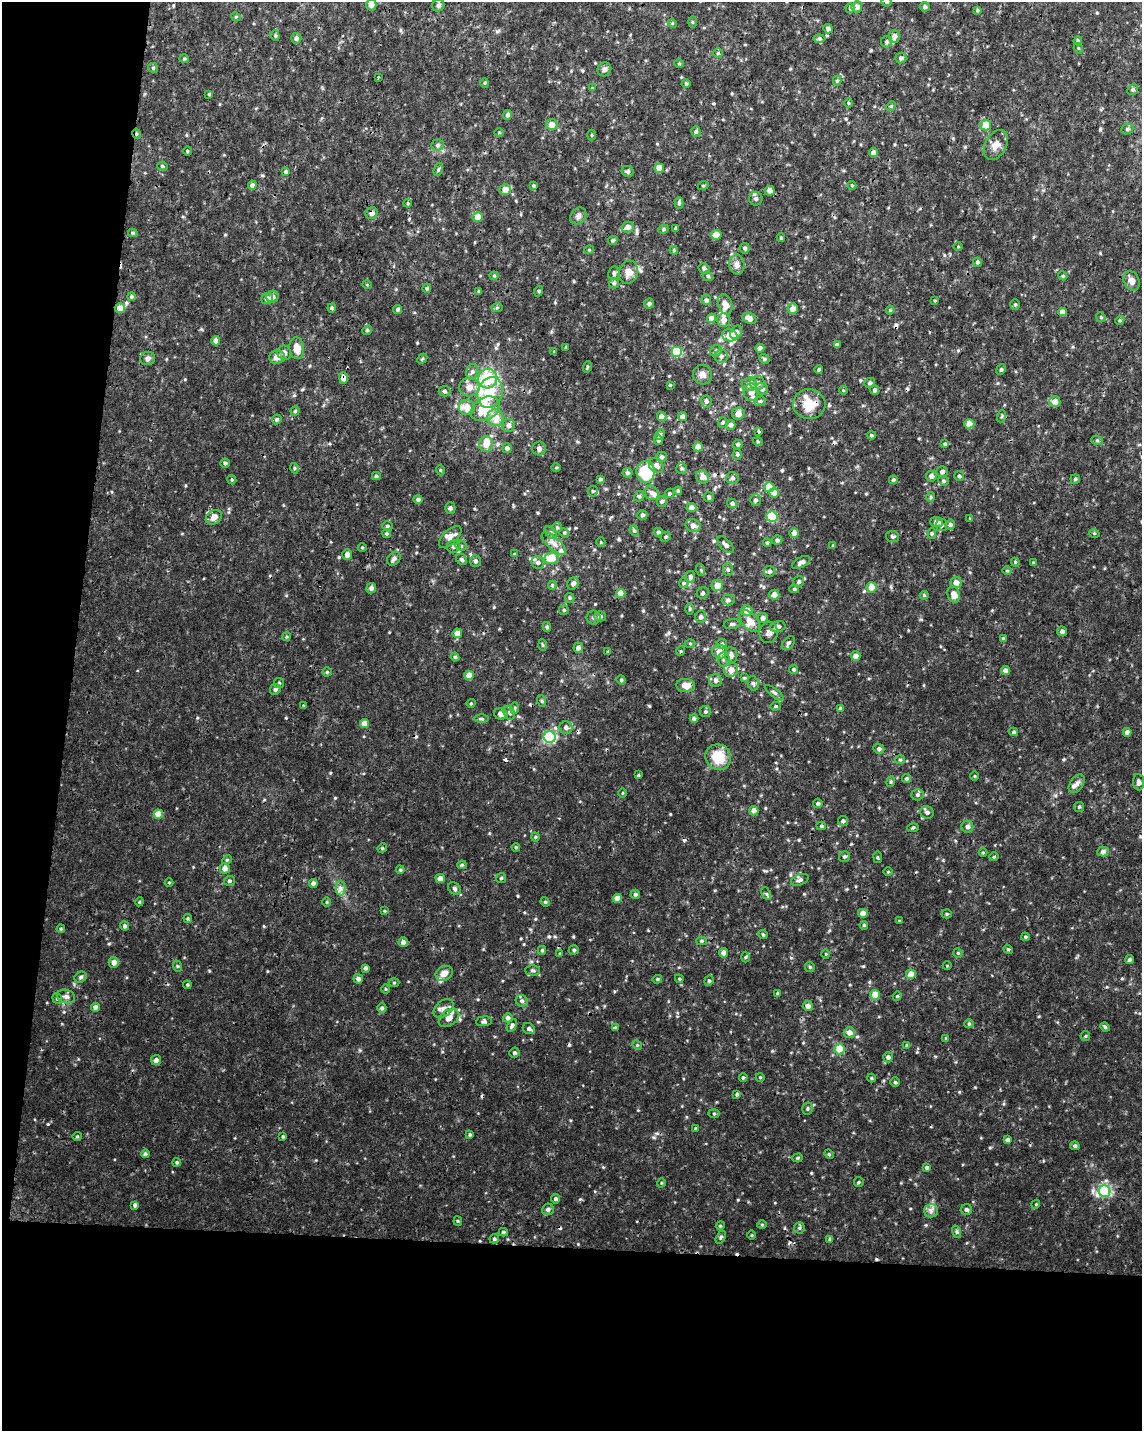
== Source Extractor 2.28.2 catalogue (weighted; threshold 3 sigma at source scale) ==
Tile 9 of 4 x 3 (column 1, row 3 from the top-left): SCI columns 1-1140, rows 227-1655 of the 4567 x 4797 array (HDU 1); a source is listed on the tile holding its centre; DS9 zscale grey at full resolution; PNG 1144 x 1433 px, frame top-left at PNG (2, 2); each listed source drawn as its Kron ellipse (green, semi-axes under 4 px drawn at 4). Shown black and unused: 19% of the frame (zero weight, under 3 of 4 exposures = <1% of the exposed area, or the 3 px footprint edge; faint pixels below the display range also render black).
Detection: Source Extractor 2.28.2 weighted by HDU 2 'WHT'; one run over the whole footprint, this tile lists its part. Background 0.00875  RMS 0.0019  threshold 0.00841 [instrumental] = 3 sigma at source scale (4.5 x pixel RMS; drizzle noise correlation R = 1.50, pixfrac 1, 0.0396/0.0396 arcsec/px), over >= 5 px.
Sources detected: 504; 14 cosmic-ray / hot-pixel residue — neither listed nor drawn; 17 inside a brighter listed object's ellipse — not listed separately; the other 473 listed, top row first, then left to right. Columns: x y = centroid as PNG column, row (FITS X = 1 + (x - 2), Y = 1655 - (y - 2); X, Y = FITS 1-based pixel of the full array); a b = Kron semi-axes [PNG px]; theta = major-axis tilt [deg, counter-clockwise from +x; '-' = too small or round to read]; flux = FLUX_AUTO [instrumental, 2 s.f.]
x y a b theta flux
887 2 5 5 - 0.31
371 5 6 5 - 1.2
438 5 6 6 - 0.4
857 7 5 5 - 1
925 7 5 5 - 0.36
850 8 5 4 - 0.31
977 10 4 3 - 0.2
236 17 5 4 - 0.18
692 22 6 4 -89 0.21
672 23 5 3 - 0.18
828 29 5 4 - 0.5
275 36 5 4 - 0.23
894 36 6 5 - 0.75
296 38 5 5 - 0.58
819 39 6 4 1 0.29
1078 41 5 4 - 0.24
887 42 6 5 - 0.41
1078 48 5 3 - 0.16
718 53 4 4 - 0.21
901 58 5 5 - 0.46
184 59 5 4 - 0.24
679 63 5 3 - 0.17
153 68 5 4 - 0.24
604 69 7 6 - 0.48
378 77 3 3 - 0.21
837 80 5 4 - 0.28
485 83 4 4 - 0.2
686 84 4 4 - 0.2
592 88 4 4 - 0.16
1133 90 6 5 - 0.3
209 94 4 4 - 0.22
848 103 5 3 - 0.2
891 106 5 4 - 0.23
508 115 5 4 - 0.41
552 125 5 5 - 1.4
986 125 5 5 - 2.4
1127 129 6 5 - 0.34
696 132 5 4 - 0.36
499 133 5 3 - 0.16
137 134 5 4 - 0.26
592 135 5 3 - 0.18
437 145 6 5 - 0.4
996 145 16 10 60 1.5
187 151 5 3 - 0.18
873 153 4 4 - 0.81
162 166 5 4 - 0.29
659 168 4 4 - 2.1
438 169 7 4 70 0.25
628 171 6 5 - 0.44
285 172 4 4 - 0.29
252 185 4 4 - 0.54
852 185 4 4 - 0.18
533 186 4 4 - 0.26
703 186 5 3 - 0.17
505 189 6 5 - 2
770 191 5 4 - 1.3
756 199 7 6 - 0.51
408 203 4 3 - 0.17
679 203 6 4 -89 0.3
371 213 6 5 - 0.56
578 216 9 7 51 0.63
478 217 5 5 - 1.8
628 227 6 5 - 0.87
675 228 3 3 - 0.24
663 229 5 4 - 0.27
133 233 4 4 - 0.28
716 235 5 5 - 1.5
781 238 4 4 - 0.2
613 240 5 4 - 0.35
958 247 5 3 - 0.15
745 248 5 5 - 0.36
589 250 5 3 - 0.15
674 250 4 4 - 0.2
977 262 4 4 - 0.31
737 265 10 7 -87 0.86
704 268 5 5 - 0.47
628 272 12 9 74 1.6
614 273 7 5 81 0.45
494 276 4 4 - 0.24
708 276 5 4 - 0.28
1063 276 4 3 - 0.17
1132 281 10 7 -63 1.1
614 283 5 5 - 0.34
367 285 5 3 - 0.15
427 288 4 4 - 0.29
479 291 4 3 - 0.19
539 291 5 3 - 0.18
132 297 4 4 - 0.3
273 297 6 6 - 0.63
267 298 6 5 - 0.94
706 300 5 4 - 0.45
935 300 4 3 - 0.15
649 304 5 5 - 0.46
725 304 10 7 -71 1.7
1015 304 5 4 - 0.27
120 308 5 5 - 1.8
332 308 4 4 - 0.28
497 308 5 4 - 0.22
398 309 4 4 - 0.37
793 309 5 5 - 1.1
890 310 4 4 - 0.19
1062 312 4 4 - 1.2
1101 317 5 4 - 0.26
711 318 4 4 - 1.3
749 318 7 5 -27 1.1
723 320 7 6 - 1.1
1120 320 5 3 - 0.21
367 330 5 4 - 0.26
736 332 7 5 55 0.96
730 335 8 6 -15 2.1
216 341 5 4 - 0.72
837 345 4 4 - 0.56
566 347 3 3 - 0.21
297 348 11 7 -82 1.8
760 348 4 4 - 0.63
716 351 6 5 - 0.4
554 352 4 3 - 0.17
677 352 5 5 - 8.4
284 353 7 6 - 0.75
721 356 6 6 - 0.57
277 357 8 6 5 1.2
148 358 7 6 - 0.55
422 359 6 4 44 0.23
764 359 5 4 - 0.25
587 367 6 3 72 0.19
819 369 4 3 - 0.22
1001 370 5 4 - 0.26
472 372 8 6 74 0.51
702 375 10 9 - 0.9
343 378 6 4 -89 1.6
488 379 10 9 - 7.6
757 383 7 7 - 0.92
870 383 5 5 - 0.36
749 384 7 7 - 0.99
670 385 3 3 - 0.15
469 387 10 9 - 1.4
762 389 6 5 - 0.57
843 390 4 3 - 0.16
875 390 4 4 - 0.49
444 391 6 5 - 0.37
490 392 15 12 71 4.3
751 392 8 7 - 1.6
706 401 6 5 - 0.46
760 401 6 4 21 0.26
1055 402 5 5 - 1.2
809 404 16 15 - 3.6
467 407 8 7 - 1.7
485 409 16 11 29 4.9
295 411 4 4 - 0.25
738 414 6 6 - 1.1
682 416 4 4 - 0.57
1002 416 6 4 71 0.24
662 417 5 4 - 1.1
495 418 8 8 - 2.2
277 419 5 4 - 0.33
723 422 5 5 - 0.28
969 424 5 4 - 2.7
509 425 7 6 - 0.71
731 425 5 5 - 0.6
759 431 4 3 - 0.21
660 434 6 4 63 0.32
871 435 4 3 - 0.24
658 440 5 4 - 0.37
1097 440 6 4 -19 0.26
758 442 5 3 - 0.18
486 444 7 7 - 1.9
738 444 4 4 - 0.37
945 444 4 4 - 0.28
698 447 4 4 - 1.5
507 448 5 5 - 0.5
539 448 7 6 - 0.72
737 454 5 4 - 0.3
662 457 5 5 - 0.39
225 463 4 4 - 0.29
656 466 8 6 -52 0.78
556 467 5 3 - 0.19
294 468 5 3 - 0.2
682 468 5 5 - 0.32
440 470 5 3 - 0.17
646 472 11 9 88 7.8
942 472 6 5 - 0.5
627 473 5 5 - 0.41
376 476 4 4 - 0.27
931 476 5 5 - 0.69
959 476 5 4 - 0.32
702 477 7 6 - 1.1
733 478 6 6 - 0.43
600 479 4 4 - 0.3
1075 479 5 4 - 0.25
232 480 5 3 - 0.2
893 480 4 4 - 0.28
943 481 5 4 - 0.27
769 487 5 5 - 4
593 491 5 5 - 0.28
678 491 4 4 - 0.2
652 493 7 6 - 0.62
669 493 5 4 - 0.25
774 493 5 4 - 1.8
639 496 5 5 - 0.28
709 497 5 5 - 0.29
931 497 4 4 - 0.23
418 499 5 4 - 0.45
755 500 5 5 - 0.38
662 501 5 5 - 0.29
732 503 5 4 - 0.43
450 508 5 5 - 0.43
691 508 5 4 - 0.76
642 515 5 5 - 0.36
772 516 5 5 - 7.7
214 517 8 6 34 1.1
970 519 4 4 - 0.17
936 522 6 5 - 0.75
942 525 6 5 - 0.38
950 525 5 5 - 0.45
387 526 5 4 - 0.26
693 526 8 6 -19 0.97
557 528 5 4 - 0.27
634 531 5 4 - 0.24
551 532 7 5 -47 0.4
658 532 4 4 - 0.28
564 533 5 4 - 0.28
794 533 5 5 - 0.74
1094 533 5 3 - 0.18
387 534 4 4 - 0.25
932 534 5 4 - 0.26
893 536 6 5 - 0.38
450 537 14 7 43 1.2
666 537 5 4 - 0.27
777 540 5 4 - 0.37
601 542 5 4 - 0.21
554 543 15 6 -42 1.1
767 543 4 4 - 0.25
725 545 10 5 -47 0.63
454 546 7 6 - 0.57
461 546 5 5 - 0.33
833 546 4 3 - 0.17
362 548 4 3 - 0.17
514 554 4 3 - 0.13
347 555 5 4 - 0.75
551 558 7 6 - 3
394 559 8 5 44 0.5
461 559 6 5 - 0.38
475 561 6 5 - 0.46
538 562 6 6 - 0.53
801 562 10 5 27 0.79
1015 562 4 3 - 0.18
1033 563 4 3 - 0.19
701 570 6 4 -72 0.22
728 570 6 5 - 0.34
770 571 6 5 - 0.42
1007 571 5 3 - 0.17
690 577 6 5 - 0.42
799 582 6 5 - 0.37
956 582 5 5 - 1
684 583 5 5 - 0.27
573 584 6 5 - 0.67
552 585 4 4 - 0.24
717 585 5 5 - 1.6
871 587 5 5 - 1.8
371 588 5 5 - 0.56
794 589 5 4 - 0.27
621 593 5 4 - 2.1
703 593 6 5 - 0.38
774 595 5 5 - 1.3
924 595 4 4 - 0.2
954 595 8 6 -73 1.3
570 598 5 4 - 0.26
728 600 6 5 - 0.4
690 609 6 4 89 0.24
564 610 5 5 - 0.24
747 610 5 5 - 1.4
600 616 5 5 - 0.48
701 617 6 5 - 0.52
594 618 7 7 - 0.45
763 618 5 5 - 0.59
750 621 13 7 -48 1.8
732 624 8 5 7 0.43
547 627 5 4 - 0.33
778 627 7 5 11 0.56
1062 631 5 4 - 0.47
768 632 11 9 84 0.78
457 633 5 4 - 1.3
286 637 4 3 - 0.19
1003 638 4 3 - 0.17
690 643 5 3 - 0.18
788 643 8 5 51 0.39
722 644 5 5 - 0.33
542 645 6 4 -88 0.22
578 648 5 5 - 0.57
681 651 5 3 - 0.17
608 652 4 3 - 0.19
720 652 7 7 - 1.6
731 655 8 6 -83 0.79
856 656 5 4 - 0.99
455 657 4 4 - 0.21
724 659 7 6 - 0.56
794 669 5 4 - 0.31
731 670 7 7 - 1.5
1006 671 5 4 - 0.87
327 672 4 4 - 0.23
469 675 5 4 - 1.6
744 678 4 4 - 0.24
621 680 5 4 - 0.22
716 681 6 6 - 0.66
279 683 5 5 - 0.24
753 683 7 5 -73 0.4
686 686 9 6 -6 1.7
275 689 5 5 - 0.39
774 693 11 4 -38 0.38
542 701 6 4 -71 0.22
471 703 5 3 - 0.16
303 705 3 3 - 0.28
775 706 5 4 - 0.21
515 708 6 4 88 0.25
840 708 3 3 - 0.21
705 712 5 5 - 0.31
509 713 7 5 -67 0.46
501 714 7 5 -15 1.2
694 718 4 4 - 0.38
481 719 7 3 -1 0.27
364 723 5 4 - 1.5
566 728 6 6 - 0.53
1014 732 4 3 - 0.28
1127 732 4 4 - 0.68
550 737 6 5 - 20
879 749 5 5 - 0.42
718 757 13 12 - 4.7
900 760 5 4 - 0.23
638 775 4 3 - 0.19
975 776 5 3 - 0.17
906 779 4 4 - 0.29
891 782 5 4 - 0.24
1139 782 8 5 -82 0.62
1077 784 10 6 54 0.73
622 793 5 3 - 0.15
917 795 6 5 - 0.37
818 803 5 4 - 0.4
1079 807 5 5 - 0.27
754 811 4 4 - 1.2
927 812 7 6 - 0.46
158 814 4 4 - 2.7
843 821 5 5 - 0.39
821 826 4 4 - 0.25
913 827 5 3 - 0.21
967 827 6 6 - 0.5
535 837 4 4 - 0.2
516 847 4 3 - 0.2
382 848 5 4 - 0.24
1103 851 5 5 - 0.59
983 853 4 3 - 0.17
844 856 5 5 - 0.33
878 857 6 3 -81 0.2
994 857 4 3 - 0.17
227 860 5 4 - 0.22
462 865 5 4 - 0.26
225 868 5 5 - 1
400 870 4 3 - 0.24
888 872 5 3 - 0.16
440 878 5 4 - 0.82
501 878 5 4 - 0.24
800 880 9 5 21 0.47
229 881 5 5 - 0.35
169 883 4 3 - 0.18
313 883 4 4 - 0.64
341 888 7 5 -89 0.53
454 889 7 5 -47 0.37
635 894 5 4 - 0.37
766 894 7 4 -65 0.31
617 898 4 4 - 1.4
139 902 4 3 - 0.17
327 902 5 3 - 0.17
545 902 5 4 - 0.24
384 911 4 3 - 0.19
863 913 5 4 - 1.2
947 914 5 4 - 0.23
188 918 4 4 - 0.21
899 921 3 3 - 0.18
864 925 4 3 - 0.19
125 926 4 4 - 0.36
61 929 4 3 - 0.19
763 935 4 3 - 0.25
1025 937 4 3 - 0.22
701 941 5 4 - 0.26
403 942 5 4 - 0.69
1008 949 5 4 - 0.22
542 950 4 4 - 0.22
574 950 5 4 - 0.29
560 953 4 2 - 0.16
724 953 5 4 - 0.81
958 953 5 4 - 0.2
826 954 4 3 - 0.14
745 957 5 3 - 0.18
1130 960 4 3 - 0.33
114 962 5 5 - 1.1
177 966 6 4 -71 0.23
947 966 4 3 - 0.13
810 967 5 4 - 0.22
365 968 4 4 - 0.37
533 970 7 5 -2 0.36
444 973 9 7 30 1.2
911 974 5 5 - 1.7
81 977 6 5 - 0.37
358 979 5 4 - 0.62
657 979 5 4 - 0.22
679 979 4 4 - 0.19
709 981 5 4 - 0.28
394 983 5 3 - 0.18
187 985 4 3 - 0.23
385 989 4 3 - 0.16
778 993 4 4 - 0.26
875 995 5 5 - 3.3
66 996 9 6 -13 0.7
897 996 5 4 - 0.22
57 999 5 4 - 0.31
522 1001 6 5 - 0.42
808 1006 5 5 - 0.76
95 1007 4 4 - 0.77
382 1008 5 4 - 0.35
444 1008 11 7 39 0.98
449 1018 11 7 37 1.4
508 1018 5 4 - 0.47
484 1021 8 5 5 0.38
969 1024 5 4 - 0.25
512 1025 7 4 60 0.37
1105 1027 5 4 - 0.22
615 1028 4 3 - 0.31
529 1029 6 5 - 0.53
849 1033 6 5 - 1.1
1085 1036 5 5 - 0.23
946 1038 4 3 - 0.19
637 1045 5 4 - 0.23
907 1045 4 4 - 0.24
840 1049 5 5 - 5.6
514 1053 5 5 - 0.37
888 1057 5 5 - 0.51
156 1060 5 5 - 0.57
743 1077 4 3 - 0.24
760 1077 4 3 - 0.14
871 1078 4 4 - 0.2
895 1082 5 4 - 0.25
737 1094 4 3 - 0.31
808 1109 6 5 - 0.29
714 1113 6 4 -2 0.23
696 1128 4 4 - 0.21
470 1135 4 3 - 0.28
77 1136 4 4 - 0.22
283 1137 4 3 - 0.26
1007 1140 4 4 - 0.51
1075 1146 5 4 - 0.32
145 1154 4 4 - 0.38
829 1154 5 4 - 0.23
797 1158 5 4 - 0.28
177 1162 4 4 - 0.32
927 1168 4 4 - 0.36
859 1182 5 4 - 0.22
661 1183 4 3 - 0.14
1105 1191 6 5 - 11
556 1199 4 4 - 0.4
1036 1204 4 3 - 0.15
135 1205 4 4 - 0.51
548 1209 6 5 - 0.54
966 1210 5 5 - 0.48
931 1211 7 6 - 0.62
458 1221 4 4 - 0.21
762 1225 5 3 - 0.17
720 1226 4 3 - 0.19
799 1228 5 5 - 0.28
503 1232 4 3 - 0.29
957 1232 6 4 -72 0.28
752 1235 5 3 - 0.17
721 1237 7 4 61 0.32
494 1239 5 4 - 0.3
830 1239 4 4 - 0.25
Overlapping masked pixels (flux is a lower limit): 6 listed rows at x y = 137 134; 371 213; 343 378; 809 404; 769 487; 911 974
Isophote crosses this tile's border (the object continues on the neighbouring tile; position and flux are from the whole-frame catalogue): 1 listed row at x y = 887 2
Unlisted compact peaks at least as high as the median listed source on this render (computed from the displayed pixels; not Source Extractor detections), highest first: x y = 48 1124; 335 798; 863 966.